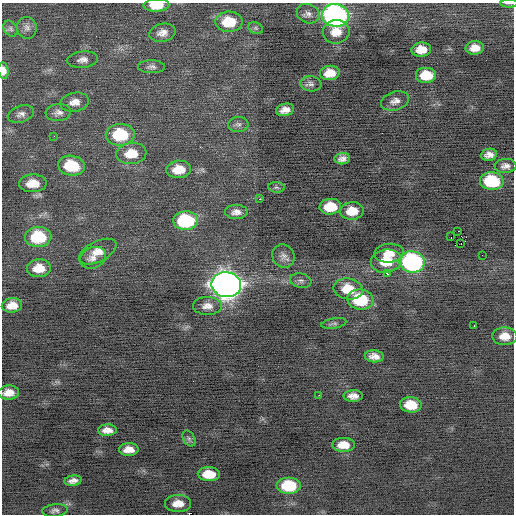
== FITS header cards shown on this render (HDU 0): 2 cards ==
NAXIS1  =                  512 / Axis length
NAXIS2  =                  512 / Axis length

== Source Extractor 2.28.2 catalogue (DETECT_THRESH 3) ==
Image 512 x 512 px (HDU 0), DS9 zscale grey, 1 PNG px = 1 image px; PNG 516 x 516 px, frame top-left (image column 1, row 512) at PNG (2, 3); each listed source drawn as its Kron ellipse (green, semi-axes under 4 px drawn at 4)
Background -0.211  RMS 0.85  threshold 2.55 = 3 sigma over >= 5 px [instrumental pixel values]
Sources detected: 76; all 76 listed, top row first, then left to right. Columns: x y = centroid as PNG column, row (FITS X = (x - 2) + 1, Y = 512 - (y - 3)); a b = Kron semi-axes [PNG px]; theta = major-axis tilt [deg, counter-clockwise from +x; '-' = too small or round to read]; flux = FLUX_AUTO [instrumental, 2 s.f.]
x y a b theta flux
509 3 8 2 0 79
156 5 13 6 2 1300
308 14 12 9 -25 340
335 15 13 11 -6 20000
229 22 14 10 2 1900
27 28 11 10 - 290
256 28 7 5 -22 120
11 29 8 6 -56 160
336 32 13 11 9 820
162 33 13 9 11 440
475 48 9 6 3 540
421 50 10 7 5 730
83 60 15 8 7 350
151 67 13 6 -1 220
3 71 8 5 -83 460
330 73 10 7 7 930
426 75 10 8 0 1300
311 84 10 7 -8 220
395 101 14 9 17 370
75 102 14 9 9 460
285 110 9 6 12 430
58 112 13 8 7 320
21 114 13 8 17 300
238 124 10 7 3 200
120 135 14 11 1 3000
54 136 3 3 - 78
131 153 15 10 6 1200
489 155 8 6 8 340
342 159 8 5 6 290
71 166 13 10 -7 2100
505 166 11 7 4 290
179 169 12 9 6 1100
492 181 12 9 -6 3400
33 183 14 9 2 920
276 187 8 5 -6 120
260 199 3 2 - 130
330 207 11 8 4 1400
352 211 12 8 4 1000
236 212 11 7 -1 360
186 221 12 9 2 5200
458 231 2 2 - 3700
38 237 13 10 2 2900
451 237 2 2 - 110
461 244 3 2 - 120
98 252 20 10 26 750
389 253 15 9 5 650
482 255 2 2 - 56
283 256 12 10 -56 320
93 258 13 10 25 390
386 261 15 11 9 1400
412 262 12 10 -9 12000
39 268 12 9 3 950
387 274 3 2 - 250
301 281 11 7 -10 200
226 285 15 12 -9 63000
348 289 15 10 -10 1400
360 299 13 10 -8 3000
12 305 10 7 5 660
207 306 14 9 0 480
334 323 13 5 10 150
474 326 2 2 - 110
505 336 12 9 -1 680
374 356 9 6 -4 390
9 393 10 7 3 550
319 395 2 2 - 300
353 396 9 5 0 380
411 405 11 7 -4 1200
107 430 9 5 1 400
189 438 8 5 -63 140
344 445 11 7 -1 750
129 449 10 6 2 540
209 474 11 7 -2 1000
73 481 8 5 8 290
289 485 12 8 0 2500
178 503 13 8 1 650
55 510 13 6 6 210
At the frame edge (FLAGS 8, measured only in part): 3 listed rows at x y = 509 3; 156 5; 3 71